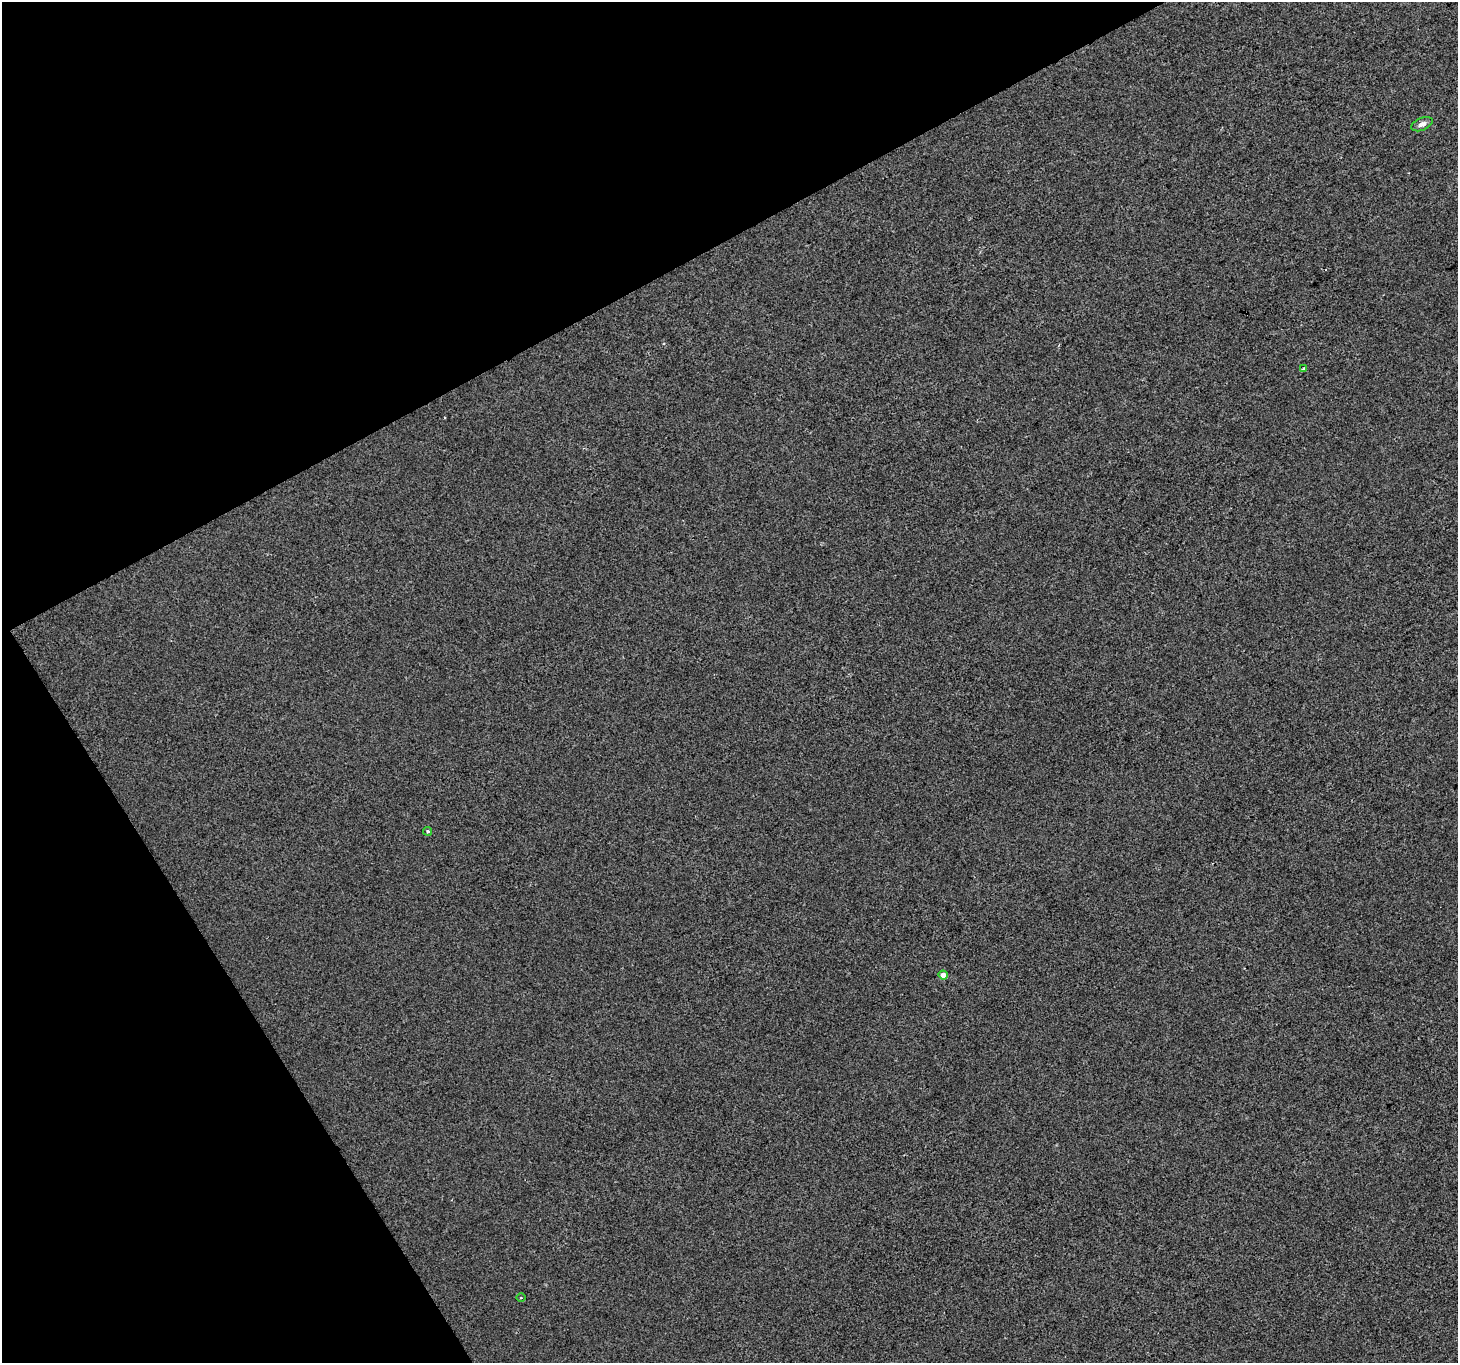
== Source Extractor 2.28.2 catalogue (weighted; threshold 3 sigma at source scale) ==
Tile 5 of 4 x 4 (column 1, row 2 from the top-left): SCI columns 3-1458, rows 2892-4252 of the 5827 x 5722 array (HDU 1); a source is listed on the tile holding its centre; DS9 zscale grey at full resolution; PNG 1460 x 1365 px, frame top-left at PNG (2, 2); each listed source drawn as its Kron ellipse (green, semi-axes under 4 px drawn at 4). Shown black and unused: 27% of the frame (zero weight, under 2 of 3 exposures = <1% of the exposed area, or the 3 px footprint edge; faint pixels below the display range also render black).
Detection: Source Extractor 2.28.2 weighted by HDU 2 'WHT'; one run over the whole footprint, this tile lists its part. Background 0.00146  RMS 0.0056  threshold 0.0253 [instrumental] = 3 sigma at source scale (4.5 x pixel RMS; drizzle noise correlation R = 1.50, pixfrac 1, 0.0396/0.0396 arcsec/px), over >= 5 px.
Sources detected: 5; all 5 listed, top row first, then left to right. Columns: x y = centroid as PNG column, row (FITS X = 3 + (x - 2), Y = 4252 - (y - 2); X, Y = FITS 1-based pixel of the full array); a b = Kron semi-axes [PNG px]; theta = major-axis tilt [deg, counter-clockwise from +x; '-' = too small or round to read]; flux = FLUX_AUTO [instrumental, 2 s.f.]
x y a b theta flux
1422 124 11 6 23 2.6
1304 369 4 3 - 3.7
428 831 4 4 - 0.79
943 975 5 4 - 4.8
521 1298 4 3 - 0.56